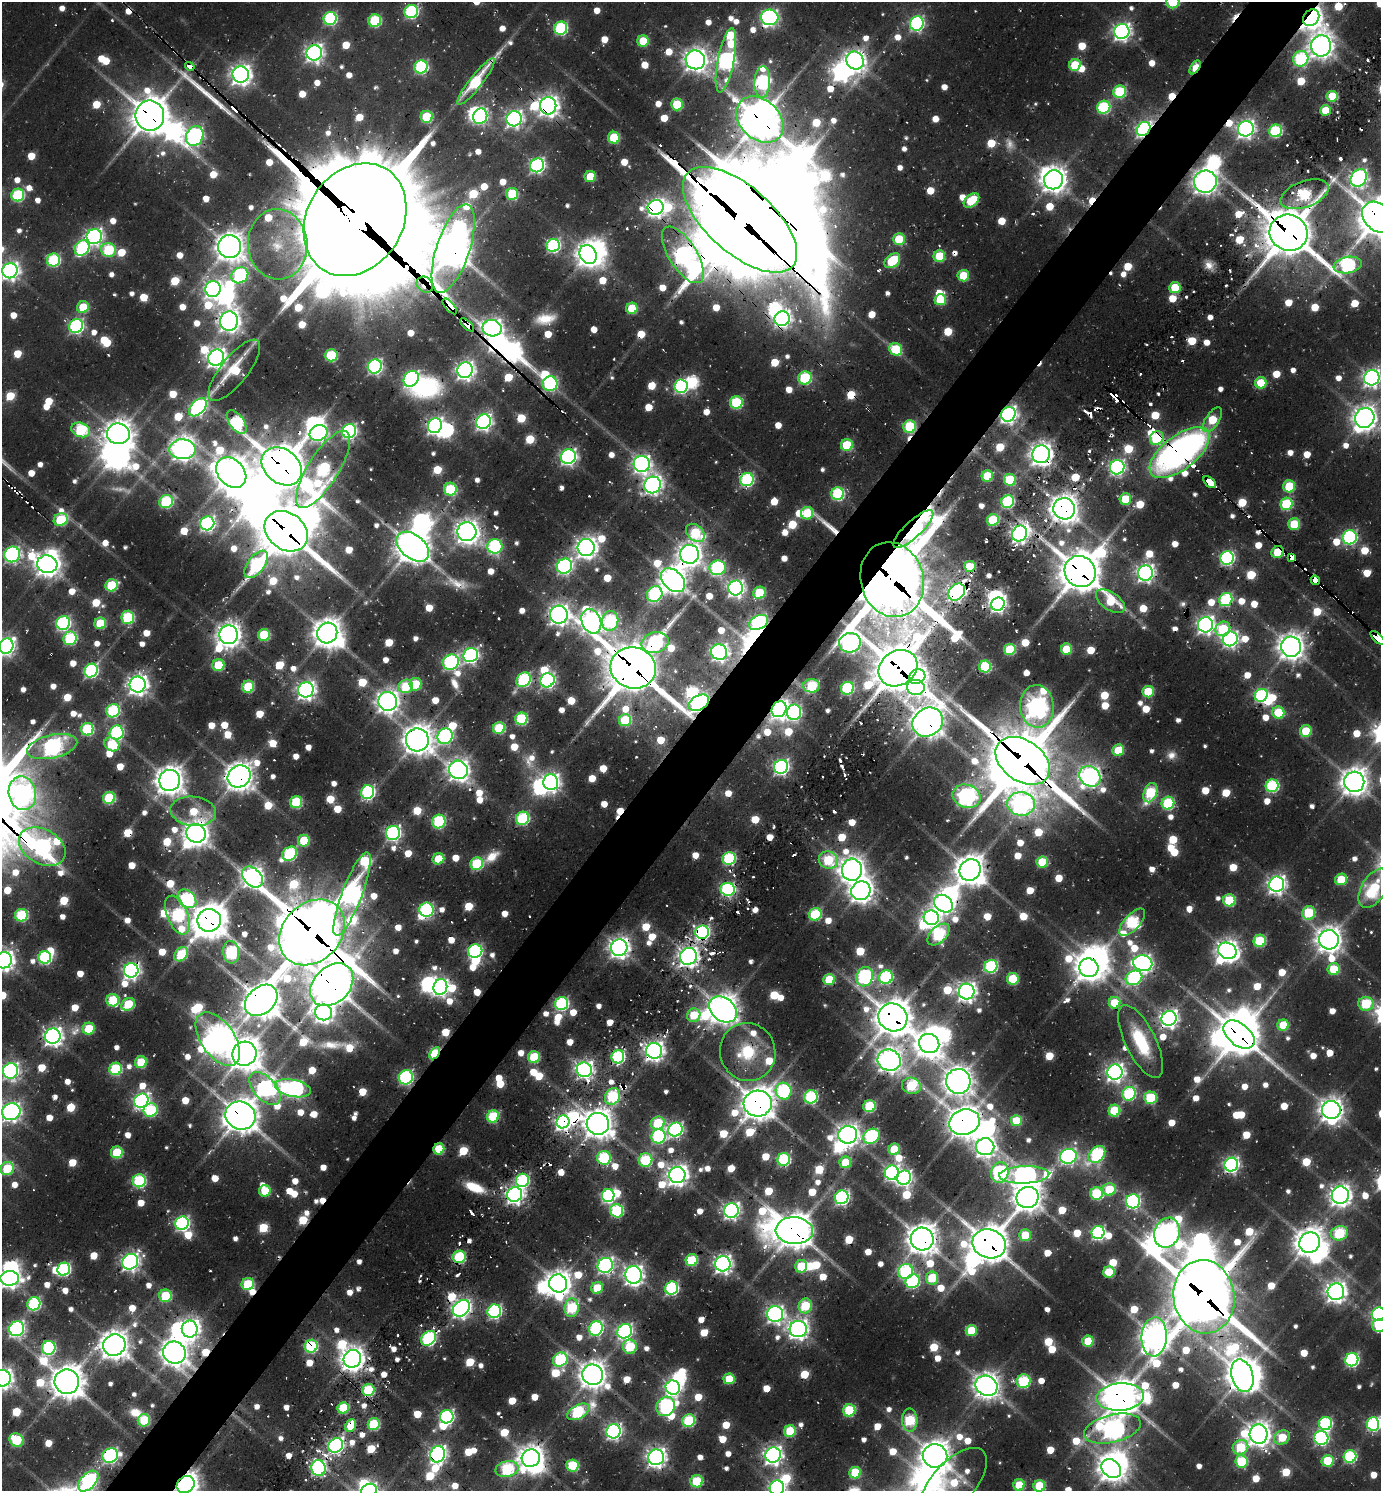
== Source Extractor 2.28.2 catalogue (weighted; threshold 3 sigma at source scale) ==
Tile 10 of 4 x 4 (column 2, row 3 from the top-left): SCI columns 1689-3067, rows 1584-3072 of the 6064 x 6050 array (HDU 1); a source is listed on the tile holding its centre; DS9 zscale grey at full resolution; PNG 1383 x 1493 px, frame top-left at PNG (2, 2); each listed source drawn as its Kron ellipse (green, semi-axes under 4 px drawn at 4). Shown black and unused: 5% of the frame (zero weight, under 2 of 3 exposures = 5% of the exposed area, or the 3 px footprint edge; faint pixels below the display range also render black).
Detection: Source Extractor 2.28.2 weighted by HDU 2 'WHT'; one run over the whole footprint, this tile lists its part. Background 0.0755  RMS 0.01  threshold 0.0448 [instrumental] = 3 sigma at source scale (4.5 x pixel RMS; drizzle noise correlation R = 1.50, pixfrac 1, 0.05/0.05 arcsec/px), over >= 5 px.
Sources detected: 1365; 28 too faint to see at this stretch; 85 inside a brighter object's white glare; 57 cosmic-ray / hot-pixel residue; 3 long thin detections or spike segments (spike, bleed or trail) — neither listed nor drawn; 8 inside a brighter listed object's ellipse — not listed separately; of the other 1184, all 500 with FLUX_AUTO >= 55.8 (the completeness limit of this list) listed and drawn (684 fainter detections not listed), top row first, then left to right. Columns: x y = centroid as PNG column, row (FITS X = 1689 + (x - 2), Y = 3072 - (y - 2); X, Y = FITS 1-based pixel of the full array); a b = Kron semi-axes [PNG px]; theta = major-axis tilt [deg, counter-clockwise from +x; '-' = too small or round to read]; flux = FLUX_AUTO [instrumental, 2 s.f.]
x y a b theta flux
1173 2 7 6 - 110
411 12 7 6 - 230
770 17 9 8 - 480
330 18 6 6 - 210
1311 18 9 7 50 1200
375 21 6 6 - 140
917 23 7 7 - 310
561 28 6 6 - 190
1122 32 7 7 - 580
643 41 5 5 - 64
1321 46 10 10 - 1300
314 53 8 7 - 610
1301 59 8 7 - 170
695 60 10 9 - 1200
726 60 32 8 79 630
855 60 9 8 - 870
1075 65 6 5 - 73
190 66 5 4 - 240
421 67 7 6 - 210
1195 67 8 4 59 67
241 74 8 8 - 930
476 82 29 6 52 130
762 82 16 8 88 260
1120 92 6 6 - 130
1332 96 5 5 - 60
677 104 6 6 - 80
548 106 8 8 - 940
1104 107 7 6 - 160
1326 110 5 5 - 58
150 116 15 14 - 3100
480 116 8 7 - 300
427 117 6 6 - 95
514 119 8 7 - 550
760 120 26 19 -43 3300
1144 129 8 6 51 420
1246 129 8 7 - 640
1276 131 6 6 - 160
195 136 10 8 64 470
614 138 6 6 - 87
537 165 7 6 - 340
590 177 5 5 - 57
1359 178 9 7 53 500
1054 180 10 9 - 1400
1205 182 11 11 - 1300
512 194 6 6 - 90
1305 194 25 13 20 170
18 195 6 6 - 150
971 200 9 6 41 67
656 207 8 7 - 650
1378 217 18 13 -43 4000
355 220 59 48 57 38000
740 220 70 33 -42 15000
1289 233 19 18 - 5000
94 236 8 7 - 480
899 239 6 6 - 64
278 244 35 29 -86 76
553 245 7 6 - 250
230 247 11 11 - 1700
82 248 8 7 - 190
453 248 46 16 72 2700
109 250 7 6 - 120
588 254 10 8 -58 1200
683 255 32 14 -58 850
939 256 6 6 - 73
53 260 6 6 - 170
892 261 9 6 41 84
1348 265 14 8 10 250
10 271 8 7 - 630
240 275 9 7 36 260
963 276 5 5 - 60
425 285 9 7 -41 270
1175 288 6 5 - 66
213 289 8 7 - 560
940 300 6 5 - 64
450 306 10 4 -49 1100
83 307 6 6 - 57
632 308 6 5 - 62
782 319 8 7 - 570
229 321 9 9 - 1000
467 325 8 4 -44 180
76 326 7 6 - 310
492 328 9 8 - 780
896 349 6 6 - 84
331 355 6 6 - 120
216 358 8 7 - 870
375 366 7 7 - 320
234 370 38 13 51 68
465 370 8 7 - 710
805 378 7 6 - 130
1372 378 8 7 - 610
411 379 8 7 - 360
1261 383 5 5 - 56
550 384 7 7 - 220
681 386 7 6 - 270
736 403 6 6 - 130
198 407 11 6 46 440
1008 414 7 7 - 580
1365 418 10 9 - 1300
1212 420 14 6 56 61
237 422 13 7 -54 180
484 422 7 7 - 540
435 426 7 6 - 530
910 427 6 6 - 120
81 430 10 7 -21 140
349 431 7 7 - 370
319 433 9 7 24 420
118 434 11 10 - 1700
1157 438 7 6 - 110
847 445 6 6 - 82
182 449 13 10 -3 1200
1179 453 35 17 37 500
1041 454 9 8 - 1000
568 457 7 7 - 470
642 464 8 8 - 630
282 466 22 17 -38 4300
1117 467 7 7 - 420
323 469 44 15 58 300
231 473 17 13 -46 2100
987 476 5 5 - 72
747 479 7 6 - 210
1010 480 6 6 - 83
1210 482 7 4 -42 230
653 485 8 8 - 650
1289 486 6 6 - 86
450 489 6 6 - 110
838 494 6 6 - 180
1125 499 6 5 - 65
166 501 7 6 - 140
1008 502 6 6 - 170
1286 504 6 6 - 130
1064 509 11 10 - 1600
807 513 6 6 - 66
61 520 7 6 - 110
993 520 6 5 - 100
207 523 7 6 - 370
1294 524 6 5 - 71
913 529 26 8 43 720
286 531 23 18 -37 5600
467 532 9 9 - 1200
695 533 10 7 -41 110
1020 533 8 7 - 650
1350 537 7 7 - 250
495 546 7 7 - 240
413 547 19 12 -39 2600
586 548 8 8 - 1000
1278 552 6 5 - 62
12 554 8 7 - 300
690 554 9 9 - 1300
1227 558 7 6 - 310
1292 558 4 3 - 240
47 564 10 8 -8 1300
256 564 16 8 53 220
564 566 8 7 - 410
970 566 5 5 - 72
717 568 8 7 - 250
1080 572 16 15 - 3800
1145 573 8 7 - 560
673 580 14 9 -46 1600
892 580 38 31 -74 9000
1315 580 5 3 - 200
111 585 6 6 - 100
736 588 7 7 - 560
957 592 9 7 48 470
759 593 6 6 - 75
655 594 8 7 - 200
1226 600 7 6 - 170
1110 601 16 9 -34 59
998 604 7 6 - 420
559 615 9 9 - 960
128 617 6 6 - 140
591 621 13 9 -67 970
610 621 10 8 83 170
758 622 10 6 27 390
63 623 7 6 - 280
100 623 6 5 - 75
1205 625 8 7 - 620
1223 629 8 6 42 78
327 633 10 10 - 1800
228 635 9 9 - 1200
264 635 6 6 - 100
70 638 7 6 - 150
1378 638 9 4 -44 200
1230 639 7 7 - 440
655 643 13 10 14 240
850 643 11 10 - 610
6 646 8 7 - 450
1291 647 10 10 - 1500
1010 649 5 5 - 85
1066 649 5 5 - 66
719 652 8 8 - 600
471 655 7 7 - 410
451 662 8 7 - 280
218 665 6 6 - 80
985 667 6 6 - 110
633 668 23 20 -14 5800
898 668 20 17 35 4800
91 671 7 6 - 240
917 677 8 7 - 580
524 680 8 6 50 210
547 680 7 6 - 360
138 684 8 8 - 920
415 684 6 6 - 68
406 686 7 6 - 77
812 686 8 6 1 130
248 687 6 6 - 92
916 687 9 7 -1 390
847 688 6 6 - 180
306 690 8 7 - 700
1148 692 6 5 - 70
1261 695 7 6 - 210
388 701 9 9 - 1000
699 703 11 7 30 750
1037 706 21 17 -84 860
779 709 8 7 - 870
113 711 7 6 - 170
794 712 8 7 - 300
1278 713 6 6 - 73
521 719 6 6 - 140
625 720 6 6 - 83
928 722 16 14 37 2100
499 728 6 6 - 100
87 729 6 6 - 140
1306 731 6 5 - 65
117 733 7 7 - 200
445 736 8 7 - 310
417 740 11 11 - 1800
112 744 8 6 -34 71
52 747 26 11 13 590
1118 750 6 5 - 57
1023 761 30 20 -35 7600
781 767 7 7 - 420
458 770 9 9 - 960
239 776 12 10 40 1700
1090 776 11 9 -42 820
170 780 10 10 - 1700
551 782 8 7 - 600
1354 782 10 10 - 1600
1272 786 6 6 - 190
368 792 7 6 - 290
22 793 17 13 -78 620
1150 793 10 6 68 120
966 796 14 11 -21 730
109 798 6 6 - 110
296 802 6 6 - 120
1168 803 6 6 - 130
1021 804 14 11 -5 670
193 811 23 14 -7 60
523 818 7 6 - 170
439 821 7 6 - 150
196 833 10 9 - 1300
393 833 7 7 - 360
304 841 6 5 - 66
42 847 25 17 -29 500
290 854 8 6 39 180
438 859 6 5 - 60
729 859 7 6 - 170
828 860 10 8 -18 100
1042 862 5 5 - 81
477 864 6 6 - 120
852 870 11 10 - 1400
970 870 11 10 - 1900
252 877 12 8 -46 930
1341 879 6 5 - 59
1277 884 8 7 - 680
1374 888 22 12 58 78
728 889 7 6 - 290
861 891 10 9 - 1200
352 894 44 10 69 820
187 899 10 7 -45 200
1229 900 6 6 - 110
943 904 10 8 -38 690
426 910 7 7 - 210
1309 913 7 6 - 92
815 914 6 6 - 120
21 915 6 6 - 130
177 915 20 10 -67 190
931 918 7 7 - 550
209 920 12 11 - 2500
1132 922 17 7 47 180
312 932 36 29 46 7900
702 932 7 6 - 340
939 934 13 8 43 190
1329 940 10 9 - 1400
1260 941 6 6 - 110
619 948 8 8 - 940
475 951 7 6 - 240
1227 951 9 8 - 1100
231 952 11 8 -84 180
181 954 8 6 49 93
688 956 9 8 - 760
45 957 6 6 - 210
4 960 8 8 - 940
1143 963 10 7 -13 590
991 966 7 6 - 180
1089 968 10 9 - 1400
1334 969 6 6 - 65
131 970 7 7 - 560
865 977 10 8 66 260
886 977 7 6 - 190
1134 978 8 7 - 220
1013 979 6 6 - 83
829 980 6 5 - 72
332 985 24 18 45 3200
440 987 8 6 71 430
967 992 8 8 - 790
113 1000 6 6 - 96
261 1000 18 13 41 2800
1115 1003 6 5 - 65
128 1004 7 5 36 80
562 1004 7 6 - 230
1366 1004 7 7 - 96
723 1009 15 11 -40 1800
324 1012 8 8 - 760
694 1015 7 6 - 58
893 1017 15 13 -31 3000
1169 1018 7 7 - 660
1283 1025 6 5 - 68
89 1029 6 6 - 64
1239 1035 18 11 -40 3500
53 1036 8 7 - 730
218 1039 30 17 -56 1700
1141 1041 40 15 -64 74
929 1044 10 9 - 1600
654 1051 8 8 - 810
748 1052 29 27 -71 69
435 1053 7 4 58 110
244 1054 12 12 - 2300
534 1057 6 6 - 92
618 1057 6 6 - 220
889 1060 12 10 -17 1300
141 1062 6 6 - 82
115 1069 6 6 - 140
584 1070 7 7 - 660
11 1071 8 7 - 450
1115 1072 8 7 - 670
406 1077 7 7 - 260
958 1081 12 12 - 1700
911 1086 9 8 - 110
265 1088 19 11 -47 420
293 1088 18 8 -12 460
784 1091 8 8 - 240
1129 1094 7 6 - 180
613 1096 9 7 60 140
811 1097 7 6 - 180
1150 1098 6 6 - 100
141 1101 7 7 - 450
758 1104 14 13 - 2600
869 1106 6 6 - 100
151 1110 7 6 - 120
1331 1110 9 9 - 1200
1114 1111 6 6 - 92
11 1112 9 8 - 700
240 1116 15 13 -27 2500
493 1116 6 6 - 120
1017 1121 5 5 - 56
563 1122 6 6 - 600
964 1122 15 12 18 2200
658 1123 7 6 - 88
598 1124 11 11 - 1700
675 1129 7 6 - 360
848 1135 9 8 - 1000
659 1136 7 7 - 210
871 1136 9 7 30 210
985 1147 9 8 - 710
439 1149 5 5 - 62
894 1149 6 5 - 67
117 1152 6 6 - 81
1097 1154 9 7 46 230
1068 1156 8 7 - 380
604 1158 7 7 - 130
784 1159 6 6 - 180
645 1160 7 6 - 120
845 1162 6 5 - 57
1231 1165 7 6 - 460
7 1168 7 6 - 87
892 1173 7 7 - 390
1000 1173 10 8 77 320
677 1175 8 8 - 1000
1024 1175 25 8 2 800
904 1178 7 7 - 400
523 1180 7 6 - 180
139 1181 6 6 - 180
1109 1189 6 6 - 72
265 1191 6 5 - 62
515 1194 7 7 - 680
1097 1194 6 6 - 120
1340 1195 8 8 - 1000
608 1196 6 6 - 280
842 1197 7 6 - 330
1028 1197 11 10 - 1700
1133 1201 7 7 - 330
731 1210 7 7 - 530
617 1211 7 6 - 160
182 1223 7 6 - 330
794 1231 18 13 -4 2800
1098 1232 6 6 - 290
1167 1233 15 12 70 920
1339 1233 8 7 - 140
1025 1235 5 5 - 59
922 1239 11 11 - 2000
1310 1242 11 10 - 1800
989 1244 17 14 -20 3300
459 1257 6 6 - 130
692 1260 6 6 - 98
130 1262 8 7 - 600
723 1264 7 7 - 650
605 1265 8 7 - 420
801 1266 6 6 - 70
64 1269 7 6 - 210
906 1272 8 7 - 190
1109 1272 6 5 - 63
634 1275 9 8 - 800
10 1278 9 7 2 730
932 1278 6 6 - 71
913 1281 7 6 - 210
558 1283 9 9 - 1400
248 1284 6 6 - 100
597 1288 6 5 - 63
672 1288 7 6 - 230
1336 1292 8 8 - 960
165 1296 6 6 - 88
1204 1297 37 30 -81 8600
34 1304 7 6 - 190
805 1306 7 6 - 98
461 1308 9 7 42 660
572 1308 9 7 84 130
494 1311 7 6 - 300
775 1314 8 8 - 560
1379 1314 7 6 - 330
1379 1326 7 6 - 85
596 1328 7 6 - 250
17 1329 7 7 - 400
190 1329 8 8 - 830
798 1329 8 8 - 880
971 1330 5 5 - 62
625 1331 8 7 - 380
1154 1337 19 12 87 1800
429 1338 8 6 45 270
1088 1341 5 5 - 70
114 1345 11 10 - 1800
311 1346 6 6 - 160
630 1347 7 7 - 87
49 1348 7 6 - 200
174 1353 11 11 - 1500
352 1359 9 8 - 1300
560 1360 8 6 35 170
1352 1360 7 6 - 260
593 1375 10 10 - 1600
1242 1376 17 10 -74 2200
2 1378 8 8 - 940
729 1379 5 5 - 59
1024 1381 7 6 - 120
67 1382 12 12 - 2400
986 1386 11 9 -30 1400
673 1388 7 7 - 460
368 1390 6 6 - 110
1120 1397 24 13 4 2700
666 1406 10 8 54 270
343 1408 6 5 - 86
849 1410 6 6 - 110
578 1412 12 6 28 180
447 1417 7 6 - 330
144 1420 6 6 - 83
910 1420 11 7 -87 95
689 1421 6 6 - 140
374 1424 6 6 - 110
1325 1424 6 6 - 200
1373 1424 6 6 - 220
351 1426 6 5 - 59
1112 1429 29 14 13 860
614 1431 7 7 - 460
790 1431 6 5 - 78
1259 1434 10 9 - 1300
1282 1437 8 6 29 63
1321 1438 7 7 - 290
16 1440 7 6 - 100
336 1445 8 6 44 480
1240 1447 8 7 - 76
438 1454 8 7 - 590
110 1455 8 7 - 360
773 1455 8 7 - 700
935 1456 12 11 - 1900
1350 1456 6 6 - 180
656 1457 8 8 - 800
531 1458 9 8 - 1400
1241 1461 6 6 - 95
1328 1461 6 6 - 80
572 1466 6 6 - 110
318 1468 8 7 - 360
507 1469 11 8 13 160
1111 1469 11 8 -40 1300
855 1473 6 5 - 87
88 1481 12 7 46 420
697 1481 6 6 - 79
954 1483 43 21 47 100
186 1484 9 8 - 1400
1019 1485 6 5 - 70
1039 1486 6 5 - 100
777 1488 7 7 - 500
369 1490 8 6 24 350
Overlapping masked pixels (flux is a lower limit): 128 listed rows (the first 20) at x y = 770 17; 1311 18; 855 60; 190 66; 1195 67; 476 82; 548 106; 150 116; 760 120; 1144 129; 195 136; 1205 182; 1305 194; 656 207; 1378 217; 355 220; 740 220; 1289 233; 453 248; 683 255
Isophote crosses this tile's border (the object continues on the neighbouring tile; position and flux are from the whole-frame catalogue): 21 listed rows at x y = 1173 2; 1378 217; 10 271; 1372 378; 1378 638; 6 646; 1374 888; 4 960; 11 1071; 11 1112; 7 1168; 10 1278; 1379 1314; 1379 1326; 2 1378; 88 1481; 954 1483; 186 1484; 1039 1486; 777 1488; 369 1490